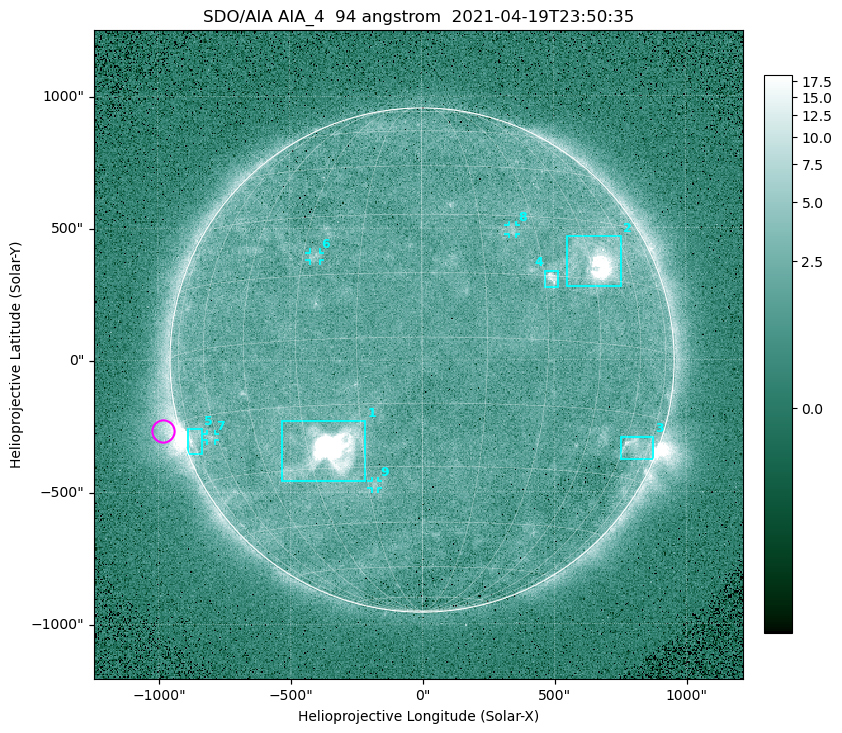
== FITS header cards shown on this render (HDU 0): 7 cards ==
TELESCOP= 'SDO/AIA '
INSTRUME= 'AIA_4   '
WAVELNTH=                   94
WAVEUNIT= 'angstrom'
DATE-OBS= '2021-04-19T23:50:35.12'
CTYPE1  = 'HPLN-TAN'
CTYPE2  = 'HPLT-TAN'

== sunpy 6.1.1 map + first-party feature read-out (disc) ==
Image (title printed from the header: SDO/AIA AIA_4  94 angstrom  2021-04-19T23:50:35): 512 x 512 px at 4.8 arcsec/px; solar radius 955 arcsec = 199 px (full disc in frame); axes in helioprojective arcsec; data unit not stated in the header (colour bar unlabelled)
Orientation: roll -0.138 deg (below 1 deg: not rotated)
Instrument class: DISC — disc imager (sunpy class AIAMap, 94 A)
Bright regions (active regions / flare kernels): reference = the median radial profile (limb darkening/brightening removed); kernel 5 px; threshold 5 sigma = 2.58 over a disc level ~1.8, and >= 1.15x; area >= 9 px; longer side >= 5 px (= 24 arcsec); searched inside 0.97 R_sun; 9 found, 9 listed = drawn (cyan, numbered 1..; 4 of them under ~33 arcsec drawn as corner ticks so the feature stays visible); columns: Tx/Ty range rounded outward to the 10 arcsec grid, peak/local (2 s.f.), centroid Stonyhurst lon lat
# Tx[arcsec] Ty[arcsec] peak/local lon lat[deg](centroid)
1 -540..-210 -460..-230 1897 -24 -26
2 550..760 280..470 35 +47 +19
3 750..880 -380..-290 4.5 +66 -22
4 460..520 270..340 6.3 +32 +14
5 -890..-830 -360..-260 6.3 -73 -19
6 -430..-380 380..410 2.9 -27 +20
7 -820..-780 -300..-280 2.9 -63 -20
8 330..360 470..510 2.9 +24 +26
9 -190..-170 -490..-450 2.9 -13 -35
Off-limb structures (1.02-1.3 R_sun): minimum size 50 px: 7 found; the strongest spans PA ~90..115 deg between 1.02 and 1.21 R_sun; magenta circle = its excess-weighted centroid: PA ~105 deg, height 1.06 R_sun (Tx ~-980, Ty ~-270 arcsec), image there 4.9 x the reference